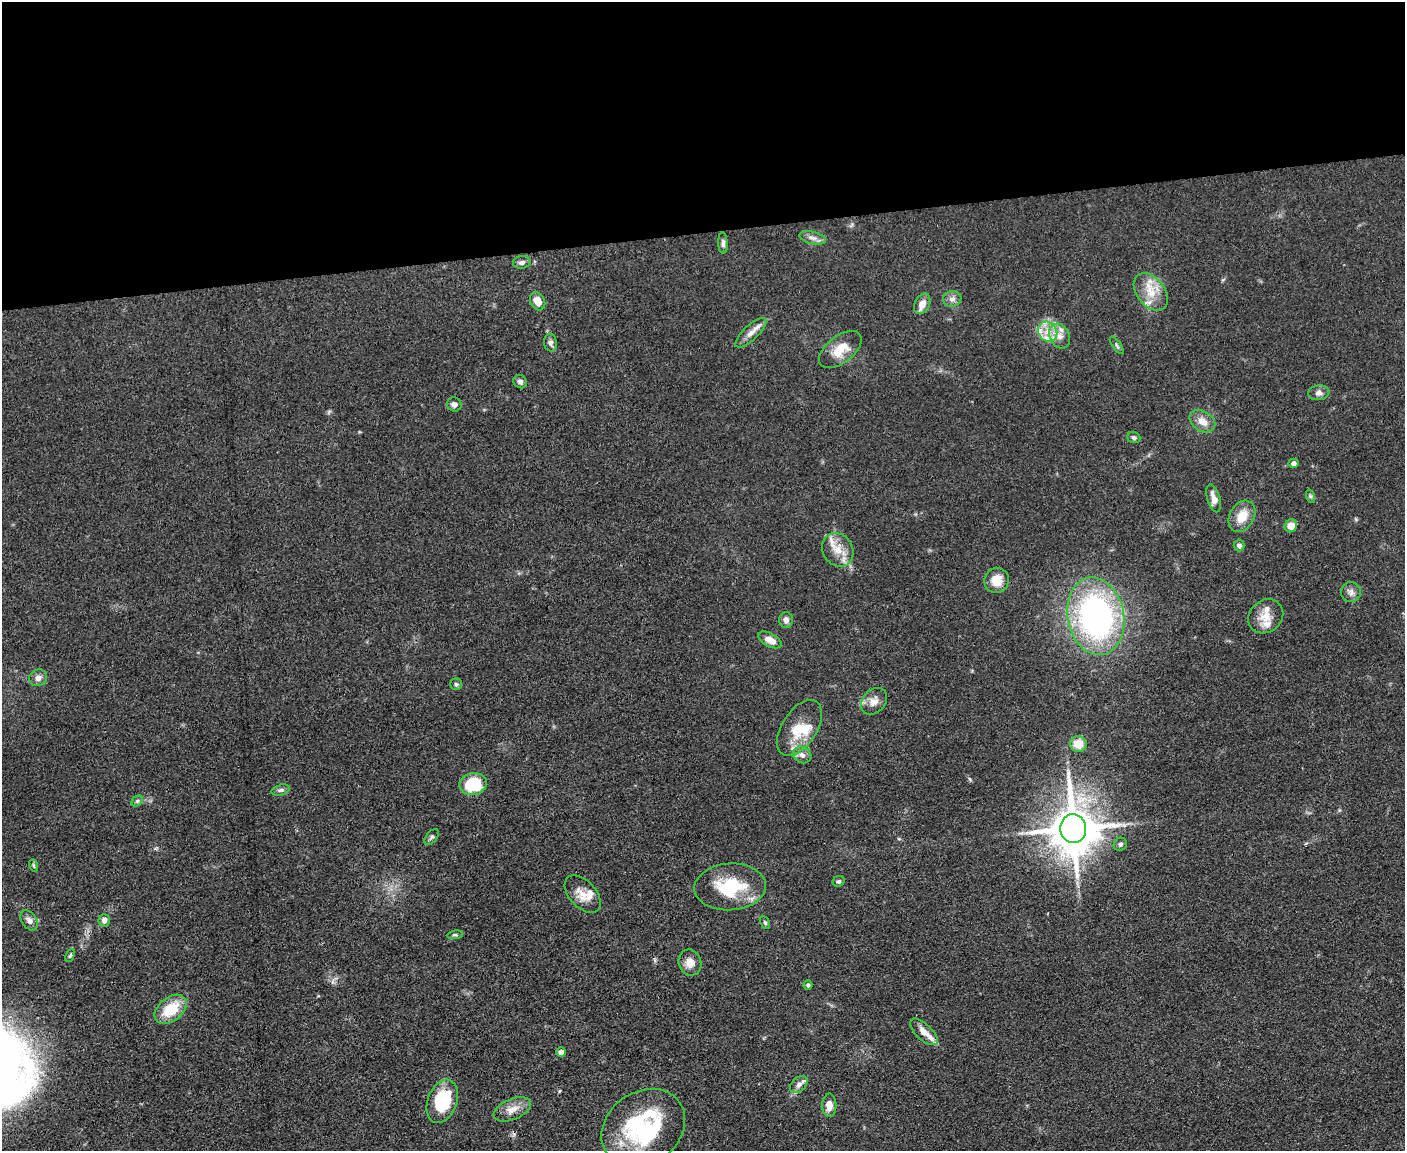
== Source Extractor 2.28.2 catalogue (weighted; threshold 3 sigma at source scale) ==
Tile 2 of 3 x 4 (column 2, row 1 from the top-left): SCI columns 1533-2935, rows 3448-4596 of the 4573 x 4596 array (HDU 1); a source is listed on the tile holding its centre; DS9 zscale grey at full resolution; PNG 1407 x 1153 px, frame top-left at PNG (2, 2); each listed source drawn as its Kron ellipse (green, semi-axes under 4 px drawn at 4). Shown black and unused: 20% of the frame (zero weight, under 3 of 4 exposures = <1% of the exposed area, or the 3 px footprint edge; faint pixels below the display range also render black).
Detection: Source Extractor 2.28.2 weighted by HDU 2 'WHT'; one run over the whole footprint, this tile lists its part. Background 0.0719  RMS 0.007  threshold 0.0314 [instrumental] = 3 sigma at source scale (4.5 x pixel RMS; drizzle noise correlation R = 1.50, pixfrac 1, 0.05/0.05 arcsec/px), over >= 5 px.
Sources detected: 70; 8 inside a brighter listed object's ellipse — not listed separately; the other 62 listed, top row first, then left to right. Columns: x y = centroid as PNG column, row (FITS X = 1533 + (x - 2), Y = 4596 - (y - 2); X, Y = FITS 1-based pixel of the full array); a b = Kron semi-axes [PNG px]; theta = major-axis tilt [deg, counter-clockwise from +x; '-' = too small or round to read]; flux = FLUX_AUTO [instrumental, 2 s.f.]
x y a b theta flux
813 238 14 6 -12 3.5
723 243 10 4 -87 2.2
522 262 9 6 9 2.4
1151 292 21 14 -51 14
952 299 9 7 10 3.5
538 301 9 7 -62 7
922 304 11 7 62 7.1
1048 332 10 9 - 7.6
751 333 20 7 43 5.8
1060 336 13 10 -62 6.7
550 343 9 6 -83 2.5
1117 345 10 2 -55 1.1
840 350 25 13 38 14
520 382 7 6 - 2.1
1319 393 11 7 7 2.9
454 404 7 6 - 2.7
1202 421 14 10 -33 6.8
1134 437 6 5 - 1.7
1294 463 5 4 - 3
1310 496 7 4 -71 1.2
1214 498 14 6 -73 6.3
1242 516 17 12 59 12
1291 526 7 6 - 7
1239 545 6 5 - 3.1
838 550 17 15 -57 11
997 580 12 12 - 11
1351 592 10 10 - 3.5
1096 616 39 28 -79 210
1266 616 18 16 41 10
786 620 8 7 - 3.3
770 640 13 6 -28 6.1
38 678 9 8 - 3.4
456 684 6 6 - 1.4
874 701 15 11 45 6.3
799 728 31 17 57 20
1078 744 8 8 - 10
802 755 9 8 - 3.5
473 784 14 11 10 32
281 790 9 5 16 1.9
137 801 6 5 - 1.1
1073 828 14 13 - 2900
432 837 9 5 51 1.6
1120 844 7 6 - 1.7
33 865 6 4 -71 0.95
839 881 6 5 - 1.3
730 887 36 23 4 37
583 894 22 13 -47 9.9
29 920 11 7 -54 3.5
104 920 6 5 - 3.3
765 923 7 4 -63 1.1
455 935 8 4 8 1.2
70 956 6 4 62 1.2
690 963 13 11 -72 6.9
808 985 5 4 - 1.4
171 1009 18 12 38 21
924 1032 17 8 -43 5.9
561 1052 5 5 - 3
799 1085 10 6 43 2.7
442 1101 22 14 69 41
829 1105 11 7 -90 6
512 1109 20 10 23 8
643 1128 44 36 36 92